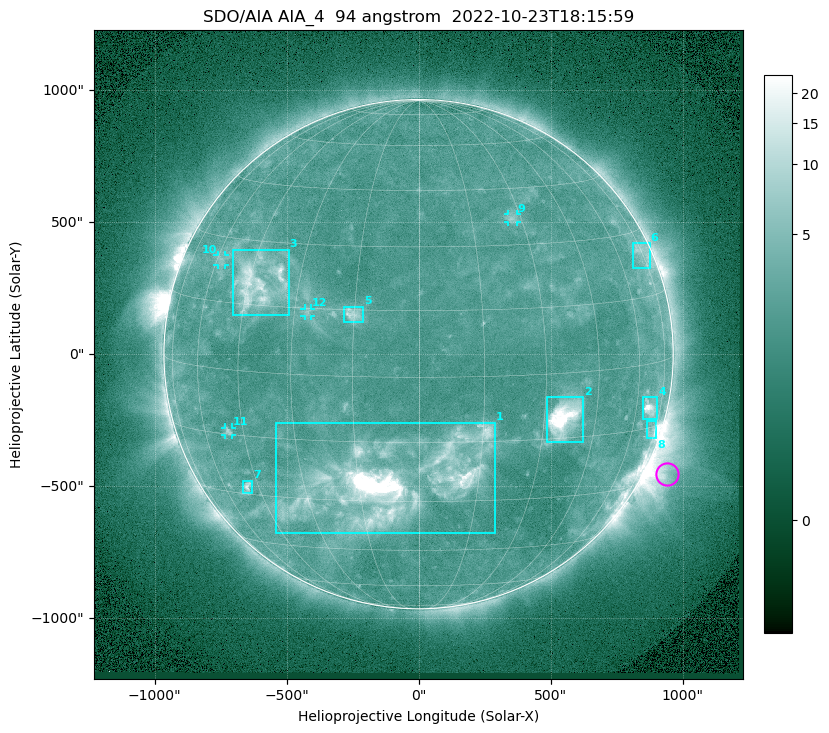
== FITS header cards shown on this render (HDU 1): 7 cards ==
TELESCOP= 'SDO/AIA '           / For AIA: SDO/AIA
INSTRUME= 'AIA_4   '           / For AIA: AIA_ATA1, AIA_ATA2, AIA_ATA3 or AIA_AT
WAVELNTH=                   94 / [angstrom] Wavelength
WAVEUNIT= 'angstrom'           / Wavelength unit: angstrom
DATE-OBS= '2022-10-23T18:15:59.122' / [ISO] Date when observation started; ISO 8
CTYPE1  = 'HPLN-TAN'           / CTYPE1: HPLN
CTYPE2  = 'HPLT-TAN'           / CTYPE2: HPLT

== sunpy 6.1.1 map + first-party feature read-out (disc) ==
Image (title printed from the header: SDO/AIA AIA_4  94 angstrom  2022-10-23T18:15:59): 1024 x 1024 px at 2.4 arcsec/px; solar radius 965 arcsec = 402 px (full disc in frame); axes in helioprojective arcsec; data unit not stated in the header (colour bar unlabelled)
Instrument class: DISC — disc imager (sunpy class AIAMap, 94 A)
Bright regions (active regions / flare kernels): reference = the median radial profile (limb darkening/brightening removed); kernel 9 px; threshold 5 sigma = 2.83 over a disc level ~2.27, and >= 1.15x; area >= 12 px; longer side >= 10 px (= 24 arcsec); searched inside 0.97 R_sun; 12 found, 12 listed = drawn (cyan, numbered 1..; 4 of them under ~33 arcsec drawn as corner ticks so the feature stays visible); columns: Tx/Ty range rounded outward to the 5 arcsec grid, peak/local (2 s.f.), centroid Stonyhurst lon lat
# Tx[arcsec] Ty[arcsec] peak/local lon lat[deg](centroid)
1 -540..290 -680..-260 42 -7 -25
2 485..625 -330..-160 18 +36 -10
3 -705..-490 145..395 6.7 -42 +20
4 850..905 -250..-160 8.9 +67 -10
5 -280..-210 120..180 4.4 -15 +14
6 810..875 325..420 3 +74 +25
7 -665..-630 -525..-480 4.8 -49 -28
8 865..900 -320..-250 4.3 +72 -16
9 335..375 500..530 2.8 +27 +37
10 -760..-735 335..375 2.7 -58 +25
11 -735..-705 -305..-275 3.2 -50 -14
12 -435..-405 145..175 2.7 -27 +14
Off-limb structures (1.02-1.3 R_sun): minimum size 162 px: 6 found; the strongest spans PA ~225..265 deg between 1.02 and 1.3 R_sun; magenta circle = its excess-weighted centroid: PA ~245 deg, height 1.08 R_sun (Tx ~940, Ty ~-455 arcsec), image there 4.9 x the reference